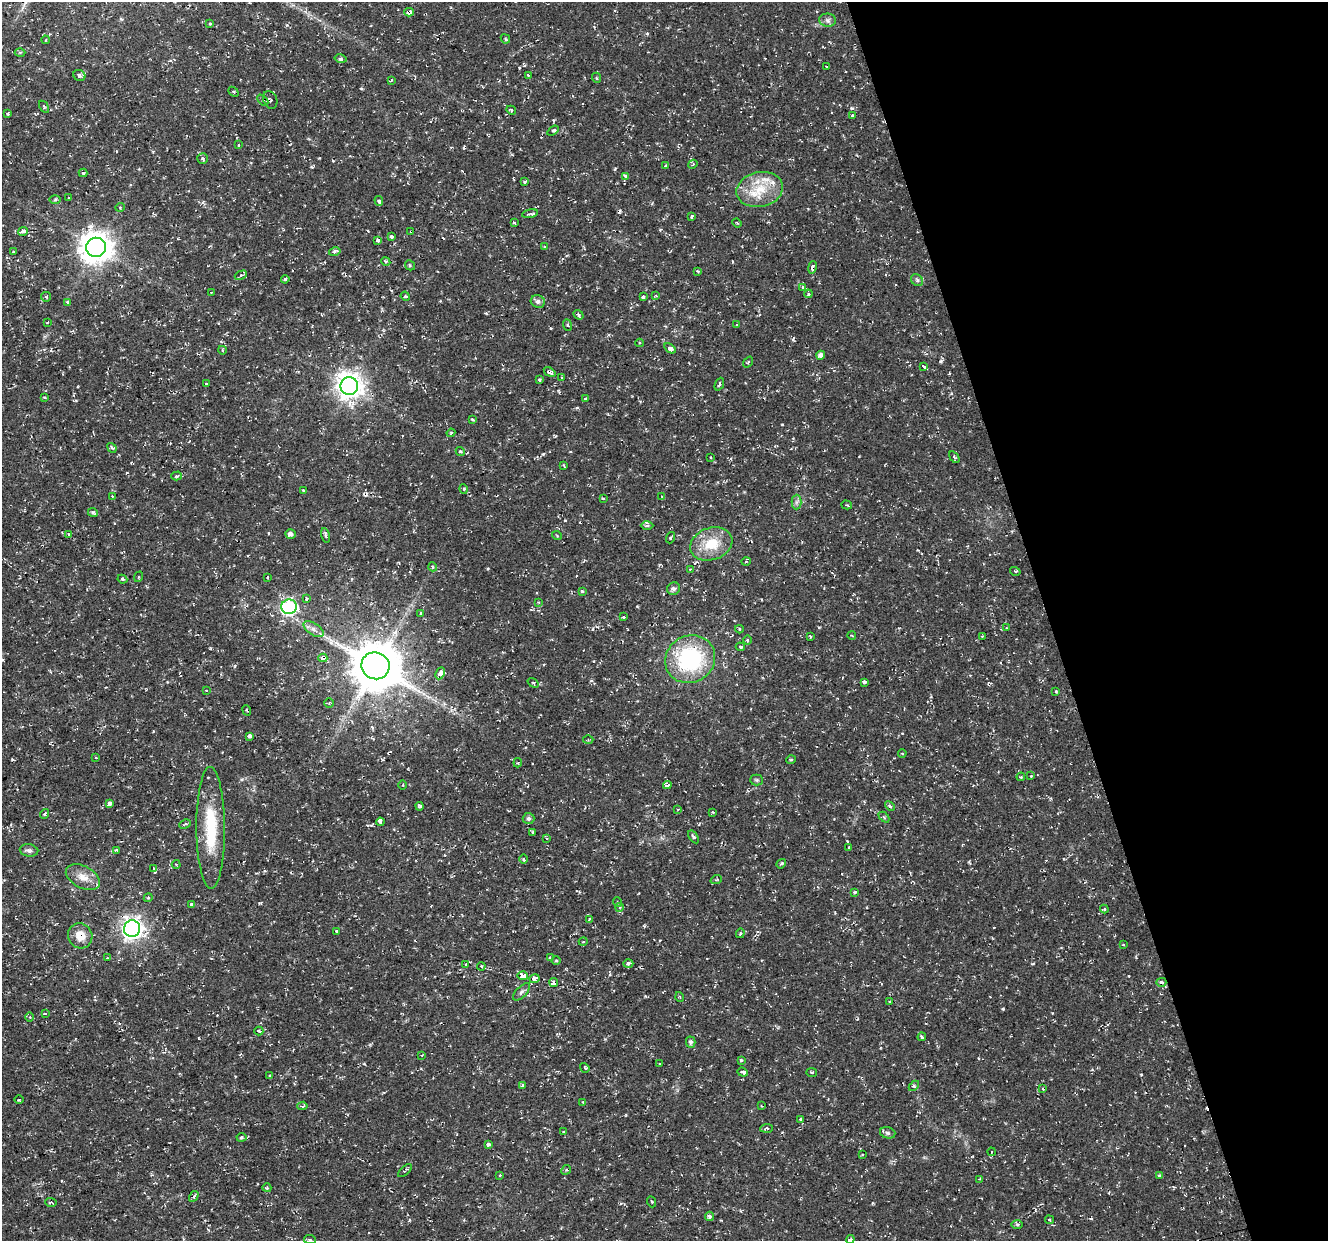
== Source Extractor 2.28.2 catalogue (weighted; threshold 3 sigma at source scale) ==
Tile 12 of 4 x 4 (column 4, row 3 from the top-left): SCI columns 3978-5303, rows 1353-2591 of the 5303 x 5123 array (HDU 1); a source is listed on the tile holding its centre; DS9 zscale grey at full resolution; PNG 1330 x 1243 px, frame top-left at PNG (2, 2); each listed source drawn as its Kron ellipse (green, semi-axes under 4 px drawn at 4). Shown black and unused: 21% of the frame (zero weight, under 2 of 3 exposures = <1% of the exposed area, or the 3 px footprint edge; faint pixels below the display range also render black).
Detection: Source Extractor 2.28.2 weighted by HDU 2 'WHT'; one run over the whole footprint, this tile lists its part. Background 0.0106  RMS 0.0031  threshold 0.0139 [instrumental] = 3 sigma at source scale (4.5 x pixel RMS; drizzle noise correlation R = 1.50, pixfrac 1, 0.0396/0.0396 arcsec/px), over >= 5 px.
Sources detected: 256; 18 cosmic-ray / hot-pixel residue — neither listed nor drawn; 4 inside a brighter listed object's ellipse — not listed separately; the other 234 listed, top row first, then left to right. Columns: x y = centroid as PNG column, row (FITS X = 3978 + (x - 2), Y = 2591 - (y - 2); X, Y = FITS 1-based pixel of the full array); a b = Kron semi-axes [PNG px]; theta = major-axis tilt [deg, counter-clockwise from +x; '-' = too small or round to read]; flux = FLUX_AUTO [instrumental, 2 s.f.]
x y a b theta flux
409 12 4 4 - 9.6
827 20 8 6 -2 1.2
210 23 3 3 - 1.9
505 39 5 4 - 0.6
45 40 4 3 - 0.25
20 52 5 3 - 0.41
340 59 6 4 -13 0.9
826 66 3 2 - 0.29
79 75 6 5 - 0.81
528 75 3 3 - 0.38
597 78 5 3 - 0.32
391 80 4 3 - 0.48
233 92 5 3 - 0.35
263 100 6 2 -45 0.34
270 100 9 6 -66 0.67
44 107 7 4 -57 0.41
511 110 5 3 - 0.53
8 114 3 3 - 0.5
852 115 4 3 - 0.58
553 131 6 3 35 0.57
238 145 3 3 - 0.68
203 159 5 5 - 0.59
693 164 5 3 - 0.29
666 166 3 3 - 1.4
83 173 4 4 - 0.45
626 176 4 3 - 3.9
525 182 4 4 - 0.41
760 189 23 17 12 8.8
69 198 3 3 - 0.32
55 200 6 4 1 0.45
379 201 5 4 - 1
120 207 5 3 - 0.26
530 214 8 3 11 0.72
692 217 4 3 - 0.6
515 223 3 3 - 1.1
737 223 5 3 - 0.28
23 231 5 3 - 3.9
411 231 3 3 - 0.29
391 237 3 3 - 3
378 240 4 3 - 1.7
96 247 10 9 - 460
545 247 4 3 - 0.61
13 251 3 2 - 0.43
335 252 6 3 13 1.7
386 262 4 3 - 0.4
410 265 5 4 - 0.45
812 267 6 4 79 0.94
698 271 4 3 - 0.43
241 275 6 4 27 0.82
285 279 4 3 - 0.43
917 280 6 5 - 0.61
803 288 4 3 - 4
211 292 3 2 - 0.57
808 294 4 3 - 0.98
405 296 5 3 - 0.37
656 296 3 3 - 0.5
46 297 5 4 - 0.41
643 297 3 3 - 1.6
538 301 7 6 - 1
68 302 4 3 - 2.3
579 315 5 4 - 0.57
47 322 3 2 - 0.26
567 325 6 3 -70 0.38
737 325 3 3 - 0.35
640 343 4 3 - 0.27
670 348 6 4 -36 1.6
222 350 4 3 - 0.35
821 355 4 4 - 1.6
748 362 6 3 54 0.34
924 366 3 3 - 3.5
550 372 6 3 -33 2
562 377 3 3 - 0.48
539 380 3 3 - 0.39
206 383 3 3 - 0.51
719 384 7 4 67 0.71
349 386 9 9 - 320
45 397 4 3 - 0.35
585 399 4 3 - 0.36
472 419 4 2 - 0.33
451 433 4 4 - 0.34
112 448 5 3 - 0.46
460 452 5 3 - 0.47
710 457 3 2 - 0.26
954 457 7 3 -57 0.47
564 466 4 2 - 0.31
177 476 5 4 - 0.46
464 489 5 3 - 0.29
303 490 3 2 - 0.24
112 496 3 2 - 0.23
662 497 3 2 - 0.33
603 498 3 2 - 0.45
796 502 7 5 89 0.79
847 505 5 3 - 0.3
93 513 5 4 - 0.71
647 526 6 4 1 0.61
290 534 5 4 - 1.2
69 535 4 2 - 0.81
326 535 7 3 -75 0.99
557 536 5 3 - 0.26
670 538 6 3 71 0.33
711 544 22 16 19 8.4
746 561 5 3 - 0.28
433 567 4 3 - 0.31
690 569 4 4 - 0.52
1015 571 5 3 - 0.3
138 577 5 3 - 0.34
267 577 4 3 - 0.24
122 579 5 3 - 0.44
674 589 7 6 - 0.99
582 592 3 3 - 0.54
306 599 3 3 - 0.91
539 602 4 3 - 0.26
289 607 8 7 - 51
421 613 3 3 - 0.7
623 617 3 3 - 0.93
1006 628 3 2 - 0.24
314 629 11 5 -33 1.4
739 629 4 4 - 0.52
810 636 3 2 - 0.36
852 636 4 3 - 0.29
982 636 2 2 - 0.24
747 640 5 3 - 0.46
740 647 5 3 - 0.3
323 658 4 3 - 6.3
690 659 25 23 29 33
375 666 14 13 - 1500
440 673 6 4 64 2.8
864 682 3 3 - 4.8
533 683 6 3 -37 0.36
206 690 4 2 - 0.24
1056 691 3 2 - 0.38
329 703 4 4 - 0.35
247 710 5 3 - 0.44
249 736 4 4 - 1.9
588 739 5 3 - 0.4
902 754 4 3 - 0.31
96 757 3 2 - 0.27
791 760 5 3 - 0.3
518 763 5 4 - 0.35
1031 776 4 3 - 0.27
1021 777 4 3 - 0.38
757 780 6 5 - 0.49
403 785 5 3 - 0.32
667 785 4 4 - 1
109 803 3 3 - 6.8
419 806 4 4 - 0.96
890 806 5 3 - 0.37
678 809 3 2 - 0.23
712 812 3 3 - 0.31
44 814 5 3 - 0.42
884 817 6 4 -45 0.46
528 818 6 5 - 0.82
380 822 4 3 - 2
185 824 6 4 27 0.44
211 828 61 14 -90 16
533 832 3 3 - 0.94
694 837 7 3 -55 0.6
547 838 3 2 - 0.51
849 847 3 3 - 0.3
29 850 9 6 -8 0.96
117 850 4 3 - 0.84
524 859 5 3 - 0.31
176 864 4 3 - 0.4
781 864 5 4 - 0.43
154 868 3 3 - 0.57
83 877 18 11 -27 3.6
716 880 6 3 19 0.35
855 892 4 3 - 0.43
148 898 4 3 - 0.33
617 902 5 3 - 0.26
191 904 4 3 - 0.38
620 907 4 3 - 0.28
1104 909 4 4 - 0.34
590 919 4 3 - 0.41
132 929 8 8 - 170
337 931 3 3 - 0.99
740 933 5 4 - 0.37
80 936 13 12 - 4.1
583 942 4 3 - 0.32
1123 945 3 3 - 0.28
107 958 3 2 - 0.36
550 958 3 3 - 1.2
556 961 5 3 - 0.34
466 964 3 3 - 0.33
628 964 5 3 - 1.6
481 966 4 3 - 1.5
523 976 5 4 - 14
534 979 5 4 - 2.8
554 982 4 4 - 3
1161 982 5 4 - 0.51
522 992 11 5 46 0.99
680 997 5 3 - 0.28
890 1002 3 3 - 1.2
45 1013 3 2 - 0.32
30 1017 5 3 - 0.37
259 1031 4 3 - 0.53
922 1037 4 4 - 0.36
691 1042 5 5 - 0.74
422 1055 3 2 - 0.23
741 1060 3 3 - 0.35
660 1063 4 2 - 0.35
585 1068 5 3 - 0.37
743 1072 5 4 - 0.91
812 1072 5 3 - 0.41
270 1076 4 3 - 0.35
523 1086 4 3 - 0.66
914 1086 6 4 45 0.59
1043 1089 3 2 - 0.32
19 1100 4 3 - 0.29
583 1102 4 3 - 0.37
302 1106 5 3 - 0.57
761 1106 3 2 - 0.26
800 1119 3 3 - 0.28
767 1128 6 4 4 1.1
563 1132 2 2 - 0.28
888 1133 8 5 -16 0.69
241 1137 5 4 - 0.55
488 1144 4 3 - 0.79
991 1152 4 3 - 0.35
863 1154 3 3 - 0.54
566 1170 5 4 - 0.44
405 1171 8 3 42 0.47
500 1175 4 3 - 0.26
1159 1175 3 2 - 0.33
980 1179 4 4 - 0.29
267 1188 4 4 - 0.39
194 1196 6 4 59 0.77
51 1202 6 3 -3 0.45
651 1202 6 2 -67 0.34
709 1216 4 4 - 0.84
1049 1220 4 3 - 0.32
1017 1224 6 4 -1 0.51
850 1239 4 3 - 0.54
310 1240 6 4 -6 0.5
Overlapping masked pixels (flux is a lower limit): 8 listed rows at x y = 409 12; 411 231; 812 267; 550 372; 323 658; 690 659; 375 666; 80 936
Isophote crosses this tile's border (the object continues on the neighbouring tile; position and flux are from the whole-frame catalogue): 1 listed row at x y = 850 1239
Unlisted compact peaks at least as high as the median listed source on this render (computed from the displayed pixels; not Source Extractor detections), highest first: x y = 1003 1009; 543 454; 793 339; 782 424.